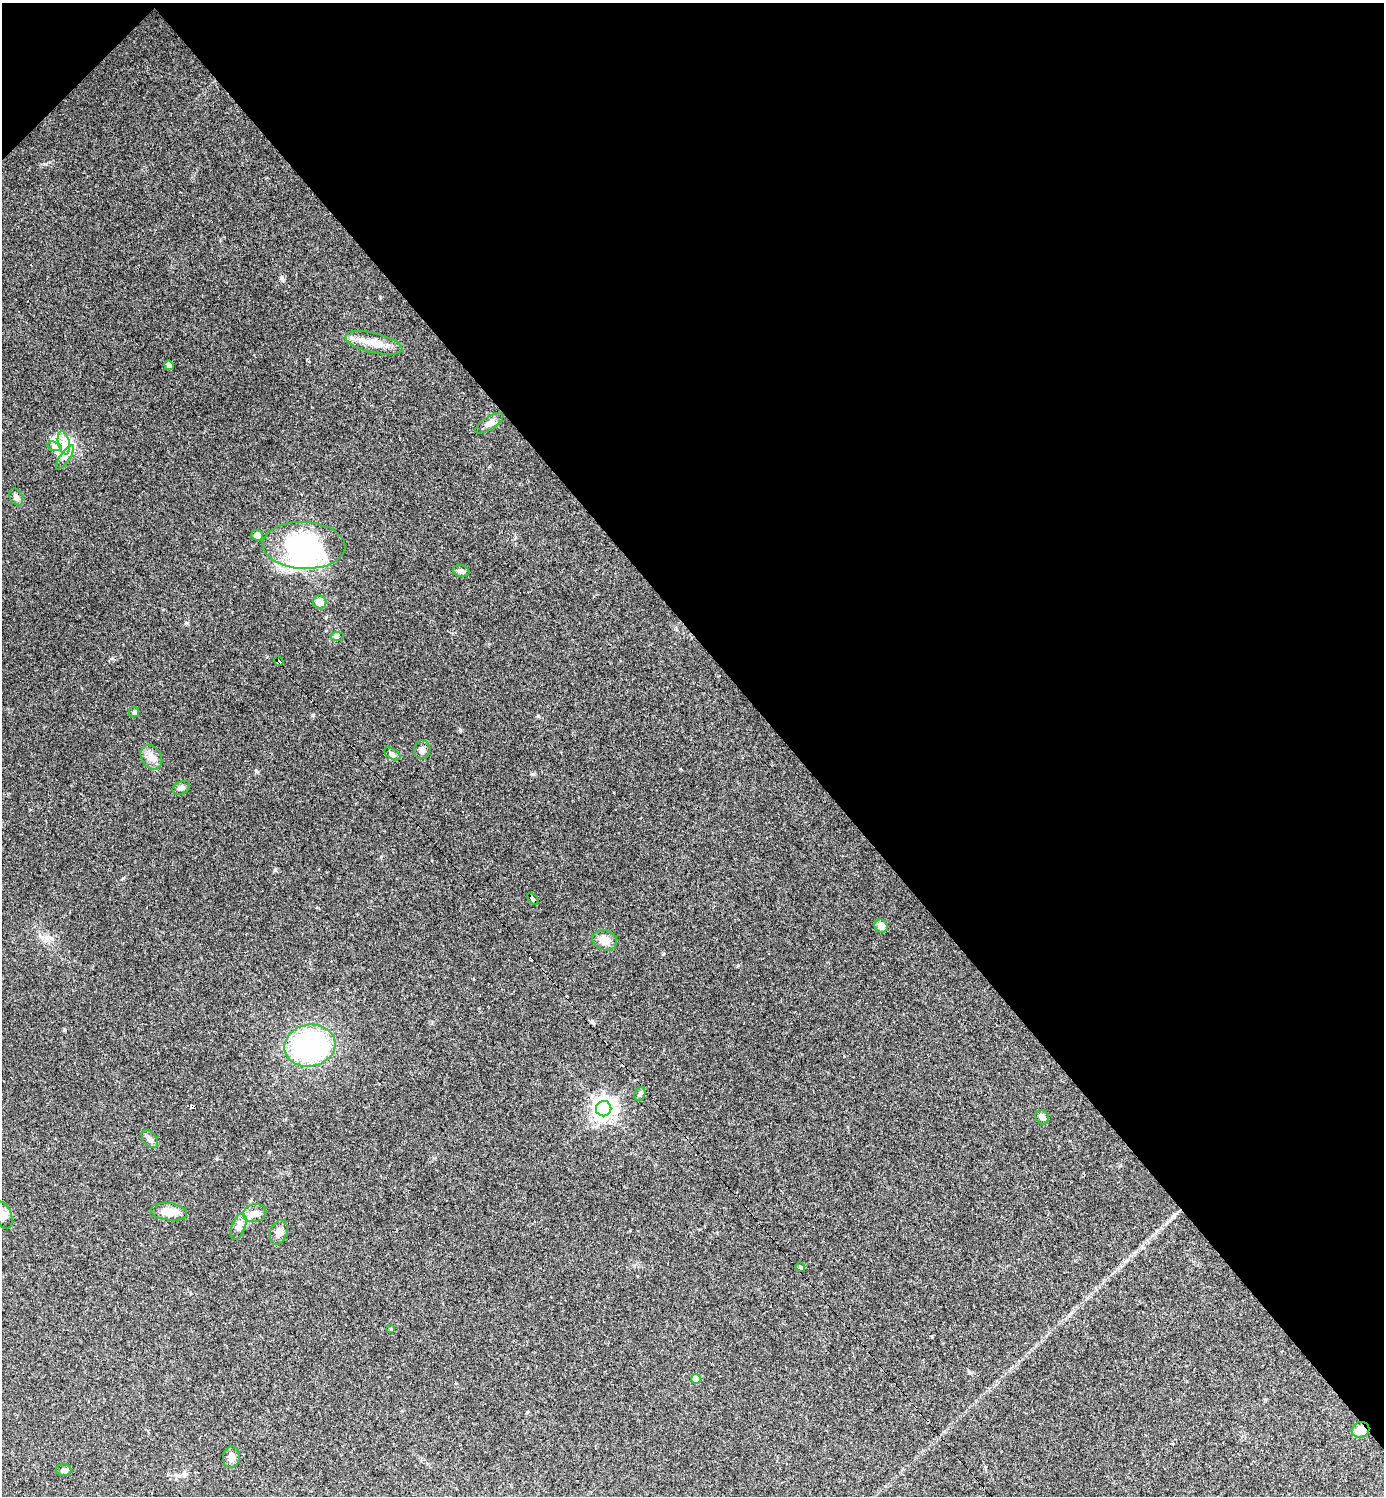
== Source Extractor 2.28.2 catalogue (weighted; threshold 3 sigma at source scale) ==
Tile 3 of 4 x 4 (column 3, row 1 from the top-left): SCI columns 2916-4297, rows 4481-5974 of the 5973 x 5974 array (HDU 1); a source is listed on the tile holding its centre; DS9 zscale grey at full resolution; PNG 1386 x 1498 px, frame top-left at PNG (2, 3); each listed source drawn as its Kron ellipse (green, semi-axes under 4 px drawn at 4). Shown black and unused: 44% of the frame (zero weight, under 2 of 3 exposures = <1% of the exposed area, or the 3 px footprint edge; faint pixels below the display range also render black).
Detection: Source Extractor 2.28.2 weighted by HDU 2 'WHT'; one run over the whole footprint, this tile lists its part. Background 0.151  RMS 0.01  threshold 0.0459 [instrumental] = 3 sigma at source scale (4.5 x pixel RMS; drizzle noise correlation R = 1.50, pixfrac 1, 0.05/0.05 arcsec/px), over >= 5 px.
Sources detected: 43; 1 inside a brighter object's white glare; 4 cosmic-ray / hot-pixel residue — neither listed nor drawn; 1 inside a brighter listed object's ellipse — not listed separately; the other 37 listed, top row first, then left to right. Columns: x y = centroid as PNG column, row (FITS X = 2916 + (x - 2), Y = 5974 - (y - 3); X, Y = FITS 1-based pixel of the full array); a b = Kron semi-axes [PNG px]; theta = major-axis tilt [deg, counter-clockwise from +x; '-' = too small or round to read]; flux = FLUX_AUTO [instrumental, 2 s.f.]
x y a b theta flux
374 343 29 10 -13 15
169 365 5 4 - 3.9
489 423 16 6 33 5.2
64 443 12 5 -77 6.7
54 446 7 4 -19 2.6
65 457 14 5 55 4.5
16 497 9 6 -62 3.4
257 535 5 5 - 5.7
304 545 41 23 -3 120
461 571 8 6 -14 3.5
320 602 7 6 - 11
337 636 7 4 1 1.8
279 661 5 4 - 160
134 712 5 5 - 1.5
422 750 9 8 - 4.1
392 754 9 5 -33 2.3
151 757 13 10 -57 8
181 788 9 6 26 3.3
533 899 7 4 -50 110
881 926 7 6 - 7.5
605 940 12 10 -20 9.7
310 1046 26 21 11 160
640 1094 7 5 69 2
604 1109 8 7 - 600
1042 1117 8 6 -54 3.5
150 1139 10 6 -52 3.5
169 1212 18 8 -7 13
255 1213 12 9 13 6.2
3 1215 14 8 -68 6.5
239 1227 14 7 70 6.1
279 1232 12 8 71 5.6
800 1267 5 4 - 1.4
391 1329 4 3 - 1
696 1379 5 5 - 12
1360 1430 9 7 21 11
231 1457 11 8 85 5.5
63 1470 8 6 -1 2.4
Overlapping masked pixels (flux is a lower limit): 3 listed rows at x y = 279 661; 533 899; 1360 1430
Isophote crosses this tile's border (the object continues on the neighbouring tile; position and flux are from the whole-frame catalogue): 1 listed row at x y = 3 1215
Unlisted compact peaks at least as high as the median listed source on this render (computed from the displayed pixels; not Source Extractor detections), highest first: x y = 275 870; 313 715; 256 771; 538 716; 123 878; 64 1030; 738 965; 663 954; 187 623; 112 658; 381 857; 44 164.